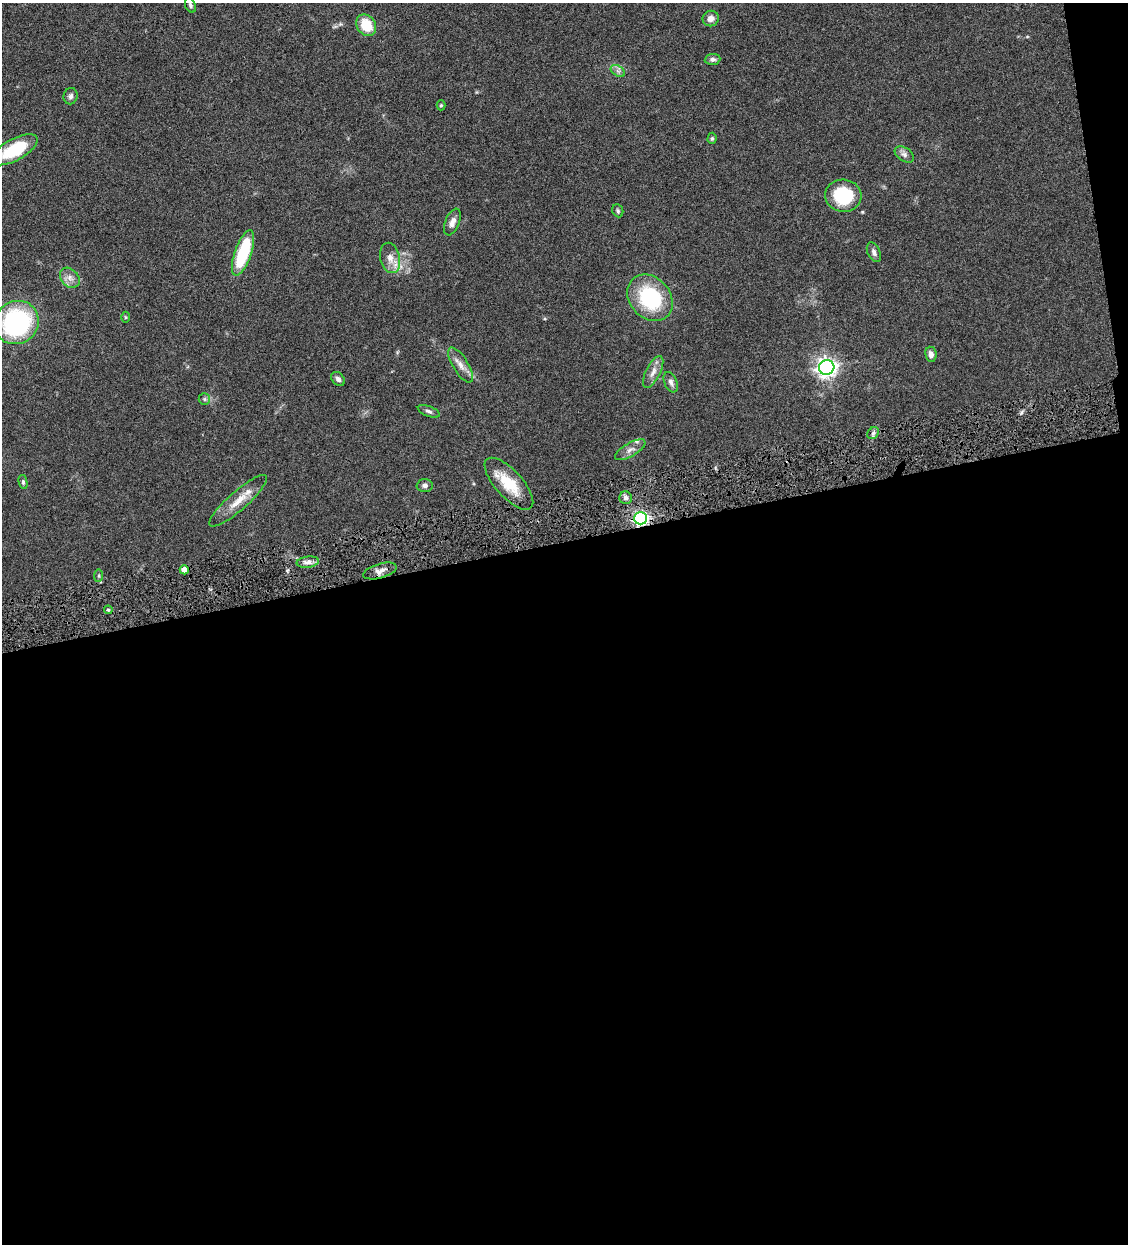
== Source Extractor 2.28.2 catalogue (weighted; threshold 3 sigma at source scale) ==
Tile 16 of 4 x 4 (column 4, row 4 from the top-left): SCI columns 3639-4764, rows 3-1244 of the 4910 x 4972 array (HDU 1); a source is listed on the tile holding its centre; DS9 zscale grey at full resolution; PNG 1130 x 1246 px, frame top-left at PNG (2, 3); each listed source drawn as its Kron ellipse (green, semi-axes under 4 px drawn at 4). Shown black and unused: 58% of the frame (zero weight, under 4 of 8 exposures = <1% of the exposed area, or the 3 px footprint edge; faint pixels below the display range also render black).
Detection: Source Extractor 2.28.2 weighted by HDU 2 'WHT'; one run over the whole footprint, this tile lists its part. Background 0.0431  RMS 0.0036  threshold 0.0146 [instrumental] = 3 sigma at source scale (4.09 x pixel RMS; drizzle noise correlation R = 1.36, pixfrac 0.8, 0.05/0.05 arcsec/px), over >= 5 px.
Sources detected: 43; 2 inside a brighter listed object's ellipse — not listed separately; the other 41 listed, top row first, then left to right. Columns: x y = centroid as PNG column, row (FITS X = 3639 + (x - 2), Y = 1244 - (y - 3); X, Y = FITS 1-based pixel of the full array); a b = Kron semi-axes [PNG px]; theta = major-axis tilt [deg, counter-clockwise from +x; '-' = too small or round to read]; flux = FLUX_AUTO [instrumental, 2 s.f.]
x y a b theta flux
190 5 7 5 -67 0.76
711 18 8 7 - 1.8
366 25 11 9 -56 8.4
713 59 8 5 5 0.97
618 71 8 5 -33 0.89
71 96 8 7 - 1.1
441 105 5 4 - 0.41
712 138 5 4 - 0.54
15 150 25 10 29 15
904 154 10 7 -33 1.4
843 196 18 16 -6 19
618 211 7 5 -66 0.59
452 222 14 7 68 2.1
874 252 10 6 -65 1.2
243 253 24 8 71 20
390 258 15 10 -77 3.2
70 278 11 8 -50 2
650 298 25 20 -48 26
125 317 5 3 - 0.35
17 323 23 21 39 51
931 354 7 5 -82 1.7
461 365 20 7 -58 2.7
827 367 7 7 - 180
653 372 17 7 63 2.4
338 379 8 6 -48 1.1
671 382 11 6 -67 1.3
204 399 6 5 - 0.62
429 411 11 5 -21 0.91
873 433 6 5 - 0.83
630 450 17 6 30 2
23 482 7 4 -77 0.59
509 484 33 13 -48 9.8
425 485 8 6 4 1.1
626 498 6 6 - 1.1
238 501 37 9 41 5.9
641 518 6 6 - 85
308 562 11 5 7 1.5
184 570 4 4 - 2.5
380 571 17 7 16 2.2
99 576 6 4 84 0.5
108 610 4 3 - 0.48
Overlapping masked pixels (flux is a lower limit): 1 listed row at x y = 641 518
Isophote crosses this tile's border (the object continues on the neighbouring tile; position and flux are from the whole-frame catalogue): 1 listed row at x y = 15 150